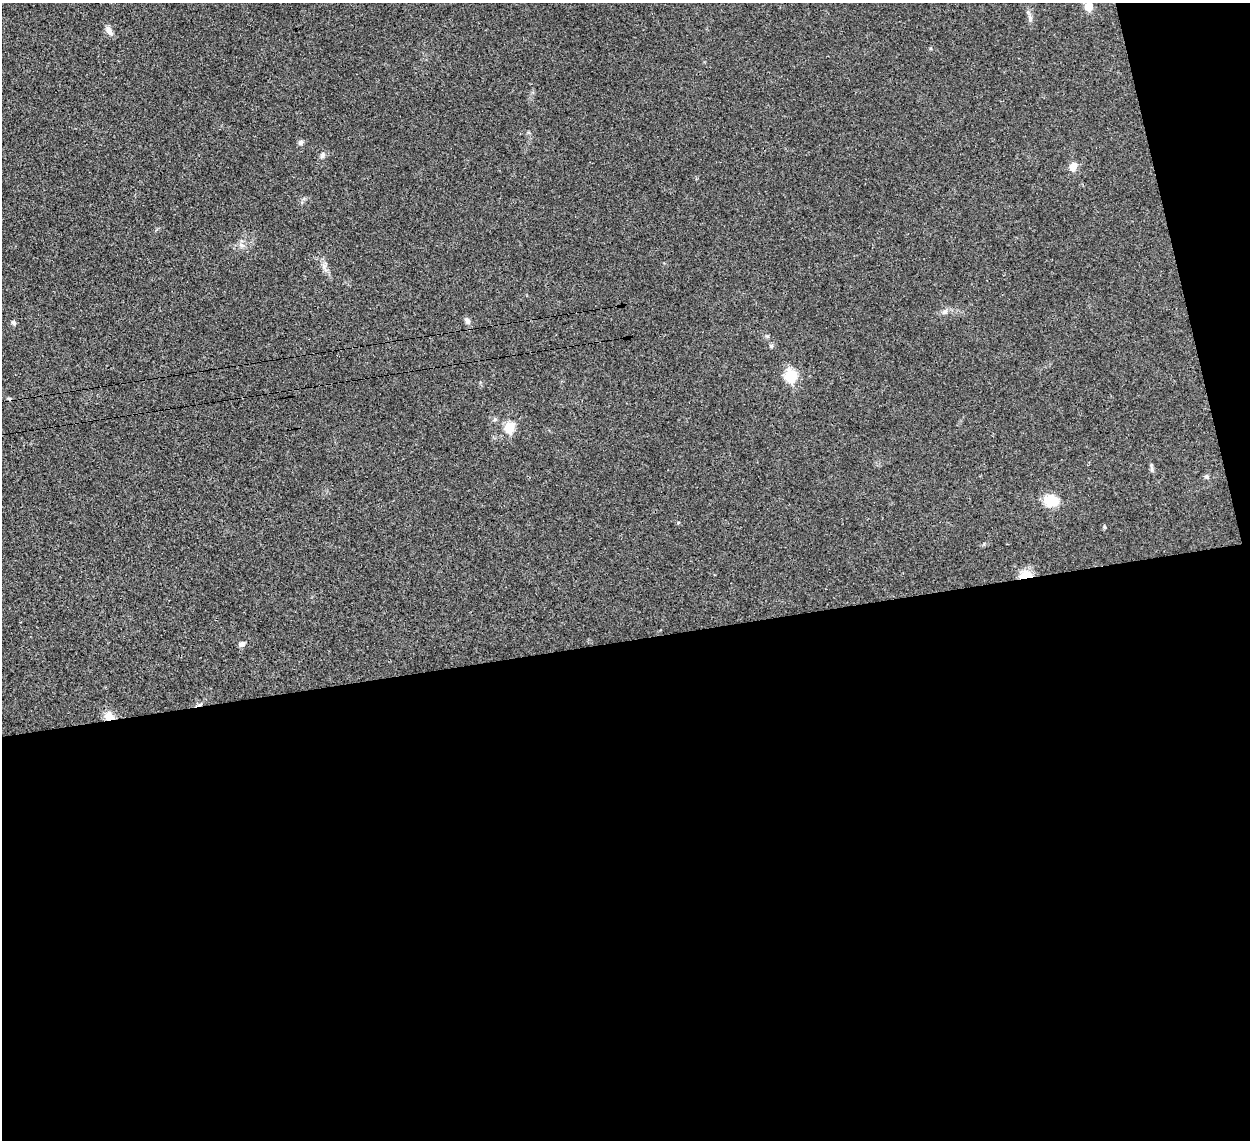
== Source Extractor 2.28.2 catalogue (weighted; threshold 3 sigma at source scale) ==
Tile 16 of 4 x 4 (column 4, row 4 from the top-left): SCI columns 3782-5029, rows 292-1429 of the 5065 x 5020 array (HDU 1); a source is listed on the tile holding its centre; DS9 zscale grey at full resolution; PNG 1252 x 1142 px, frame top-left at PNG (2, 3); no overlay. Shown black and unused: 47% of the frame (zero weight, under 3 of 4 exposures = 2% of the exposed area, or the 3 px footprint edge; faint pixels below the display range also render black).
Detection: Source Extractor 2.28.2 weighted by HDU 2 'WHT'; one run over the whole footprint, this tile lists its part. Background 0.0282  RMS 0.0046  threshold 0.0209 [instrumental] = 3 sigma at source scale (4.5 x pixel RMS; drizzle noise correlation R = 1.50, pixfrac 1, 0.05/0.05 arcsec/px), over >= 5 px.
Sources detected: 21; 1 cosmic-ray / hot-pixel residue — not listed; the other 20 listed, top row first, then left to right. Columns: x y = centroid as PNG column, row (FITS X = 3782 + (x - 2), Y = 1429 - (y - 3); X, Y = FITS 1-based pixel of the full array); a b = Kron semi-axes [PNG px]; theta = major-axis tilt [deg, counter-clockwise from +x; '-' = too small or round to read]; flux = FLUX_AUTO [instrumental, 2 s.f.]
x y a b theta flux
1089 6 6 5 - 10
109 30 13 7 -58 2.6
301 142 8 5 36 1.2
322 155 9 7 73 1.4
1073 167 11 9 56 3.2
241 245 7 4 -71 1.3
944 312 9 6 39 1.7
467 321 10 6 -55 1.7
13 323 7 5 -47 0.95
767 336 6 4 -18 0.66
771 346 6 5 - 0.81
790 375 7 6 - 36
509 427 6 6 - 20
1152 469 9 4 -72 0.96
1207 476 6 6 - 0.94
1051 500 14 12 -12 11
1104 527 5 4 - 0.57
1025 575 13 8 12 8.8
242 644 8 6 24 1.5
109 716 10 8 -17 5.8
Overlapping masked pixels (flux is a lower limit): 2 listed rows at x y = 1025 575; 109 716
Isophote crosses this tile's border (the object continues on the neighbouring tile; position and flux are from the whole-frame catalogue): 1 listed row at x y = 1089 6